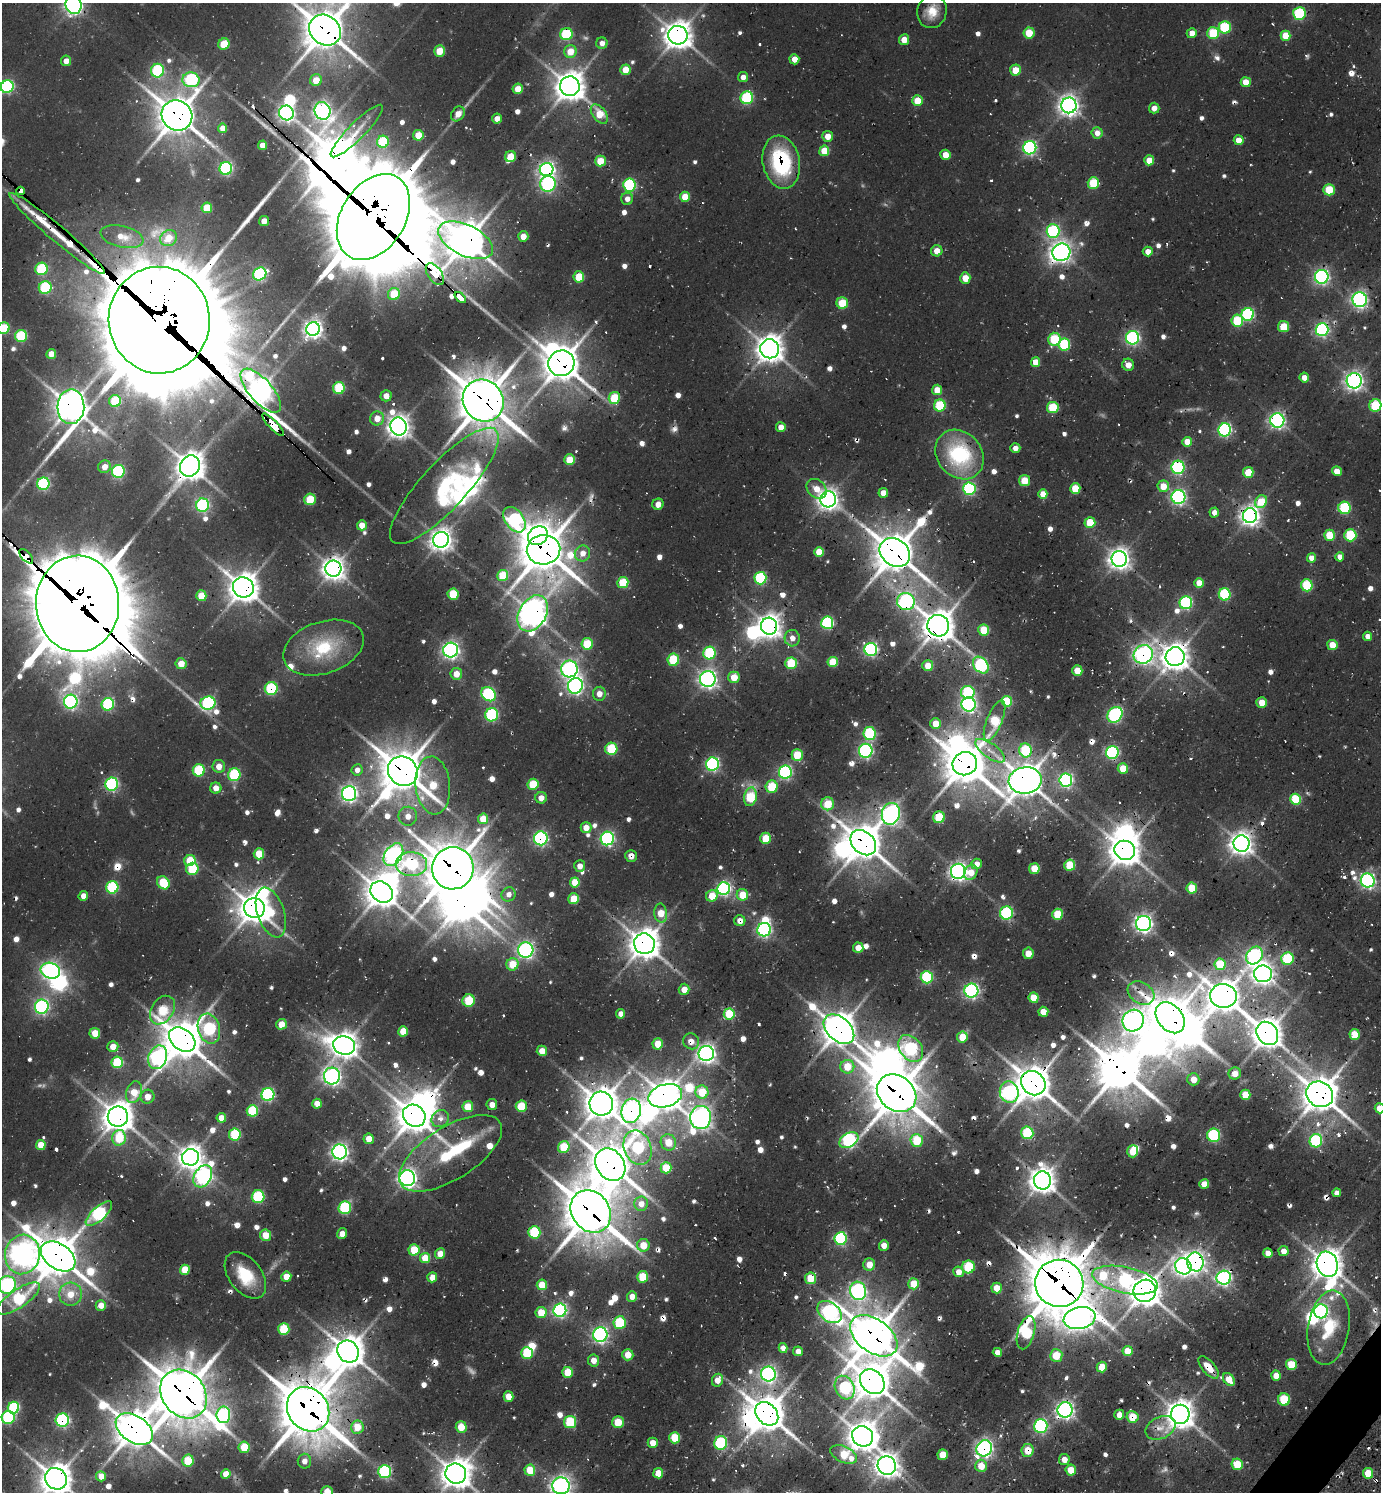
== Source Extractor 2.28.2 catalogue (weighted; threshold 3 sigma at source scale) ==
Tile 6 of 4 x 4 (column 2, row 2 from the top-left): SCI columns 1676-3054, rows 3011-4500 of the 5997 x 5989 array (HDU 1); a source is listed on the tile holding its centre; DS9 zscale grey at full resolution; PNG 1383 x 1494 px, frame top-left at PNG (2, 3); each listed source drawn as its Kron ellipse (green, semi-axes under 4 px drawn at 4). Shown black and unused: <1% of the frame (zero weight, under 2 of 3 exposures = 3% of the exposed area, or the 3 px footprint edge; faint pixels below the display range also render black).
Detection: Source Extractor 2.28.2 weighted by HDU 2 'WHT'; one run over the whole footprint, this tile lists its part. Background 0.0985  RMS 0.0087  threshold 0.0393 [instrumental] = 3 sigma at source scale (4.5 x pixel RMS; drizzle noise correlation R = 1.50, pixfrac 1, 0.05/0.05 arcsec/px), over >= 5 px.
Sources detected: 816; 14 too faint to see at this stretch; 39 inside a brighter object's white glare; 36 cosmic-ray / hot-pixel residue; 5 long thin detections or spike segments (spike, bleed or trail) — neither listed nor drawn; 15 inside a brighter listed object's ellipse — not listed separately; of the other 707, all 500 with FLUX_AUTO >= 7.08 (the completeness limit of this list) listed and drawn (207 fainter detections not listed), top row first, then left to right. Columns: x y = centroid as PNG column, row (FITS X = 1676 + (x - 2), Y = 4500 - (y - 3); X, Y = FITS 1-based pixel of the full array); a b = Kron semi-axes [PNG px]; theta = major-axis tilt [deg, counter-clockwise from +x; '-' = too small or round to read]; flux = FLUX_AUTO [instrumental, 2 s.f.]
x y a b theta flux
73 5 9 8 - 370
932 11 16 14 76 16
1299 14 6 6 - 79
1225 27 6 6 - 64
325 30 17 14 -39 2300
1029 33 5 5 - 24
1192 33 5 5 - 8.8
1213 33 6 6 - 43
566 34 6 6 - 75
678 35 10 9 - 1200
1285 36 5 5 - 25
904 40 5 5 - 13
602 43 6 5 - 7.2
224 44 6 5 - 32
440 51 5 5 - 22
570 52 6 6 - 19
794 59 5 5 - 9.7
66 61 5 5 - 8.6
625 70 5 5 - 18
1015 70 5 5 - 18
157 71 7 6 - 86
743 77 5 5 - 7.3
191 80 8 7 - 130
316 80 6 5 - 18
1246 82 5 5 - 16
570 86 10 10 - 1400
7 87 6 6 - 150
518 89 5 5 - 17
747 98 6 6 - 75
917 101 5 5 - 22
1069 105 8 7 - 570
1154 108 5 5 - 7.6
322 111 9 8 - 400
286 113 7 7 - 270
458 114 8 6 53 12
599 114 11 6 -51 24
177 115 16 14 -40 2000
497 119 5 5 - 7.9
222 128 5 4 - 12
357 131 36 8 45 13
1097 133 5 5 - 9.7
418 135 5 5 - 18
828 136 5 5 - 12
1239 140 5 5 - 12
383 142 6 6 - 49
262 145 5 4 - 9.3
1030 148 7 6 - 170
824 151 5 5 - 26
945 155 5 5 - 14
511 157 6 5 - 21
1149 160 5 5 - 15
600 161 5 5 - 21
781 162 27 18 -78 98
226 168 6 6 - 130
547 170 7 6 - 380
1093 183 6 5 - 43
548 184 8 7 - 160
629 185 6 6 - 110
1329 190 5 5 - 39
20 191 4 3 - 490
685 197 5 5 - 22
627 199 6 6 - 7.6
207 208 5 5 - 26
373 217 46 32 58 12000
264 221 5 5 - 11
1053 231 7 6 - 140
57 234 62 8 -40 32
523 236 5 5 - 12
122 237 22 10 -13 15
169 238 8 7 - 17
466 240 29 15 -26 2300
937 251 5 5 - 12
1148 251 5 5 - 9.3
1061 252 9 8 - 510
41 269 6 6 - 62
260 274 7 6 - 110
435 274 12 7 -55 190
579 277 5 5 - 31
1322 277 7 7 - 250
965 278 6 5 - 18
45 288 6 6 - 71
394 294 6 6 - 31
460 298 7 3 -42 430
1360 300 7 7 - 270
842 303 6 5 - 32
1248 314 6 6 - 120
159 320 53 50 -88 25000
1237 321 6 6 - 47
1283 327 5 5 - 29
4 328 6 5 - 40
313 329 7 6 - 520
1322 329 6 6 - 220
21 336 6 6 - 62
1132 338 7 6 - 190
1054 339 6 6 - 50
1064 345 6 6 - 69
770 349 9 9 - 1100
51 354 5 5 - 12
1036 362 5 4 - 18
561 363 13 12 - 1900
1128 365 6 6 - 9.1
1304 378 5 4 - 8.4
1354 381 7 7 - 400
339 388 6 6 - 57
937 390 5 5 - 15
261 391 27 11 -49 880
386 396 5 5 - 9.5
614 398 6 5 - 39
115 401 6 6 - 45
483 401 21 20 - 3100
940 405 6 6 - 55
1375 405 6 6 - 49
71 407 17 13 87 1500
1053 408 6 5 - 49
377 418 7 7 - 12
1277 420 7 7 - 250
273 425 15 4 -46 780
399 427 9 8 - 750
781 427 5 5 - 11
1225 430 6 6 - 170
1187 442 5 4 - 16
1015 448 5 5 - 7.4
959 454 26 22 -50 95
569 460 5 5 - 24
190 466 11 9 55 1300
105 467 6 6 - 10
1178 467 6 6 - 150
118 471 6 6 - 100
1337 471 5 4 - 11
1248 472 5 5 - 23
1024 481 5 5 - 25
43 484 6 6 - 110
444 486 76 23 47 70
1163 486 6 6 - 16
1075 488 5 5 - 27
817 489 11 8 -43 14
969 489 6 6 - 120
883 493 5 4 - 14
1043 494 5 4 - 15
1178 497 7 7 - 220
310 499 6 5 - 38
828 499 8 8 - 600
1261 502 7 5 57 32
658 504 6 5 - 8.6
203 505 6 6 - 130
1345 508 6 6 - 71
1214 513 5 4 - 7.8
1250 516 7 7 - 570
514 520 14 9 -54 140
1090 522 5 5 - 28
362 525 5 5 - 13
1329 535 5 5 - 29
1350 535 6 6 - 60
538 536 10 9 - 530
441 540 8 7 - 730
543 550 17 14 5 2700
819 552 5 4 - 24
895 552 16 13 -38 2200
582 553 8 7 - 8.9
26 556 9 4 -47 240
1340 557 4 4 - 9.5
1311 558 4 4 - 10
1119 559 8 7 - 670
333 569 8 8 - 810
503 575 6 5 - 35
760 578 6 6 - 88
623 583 5 5 - 43
1199 583 5 4 - 18
1307 585 6 6 - 52
243 587 10 10 - 1400
453 594 5 5 - 38
1225 594 6 6 - 76
201 596 5 5 - 23
906 601 9 8 - 220
1186 603 6 6 - 110
78 604 48 41 -89 12000
533 613 19 13 59 1200
827 623 6 6 - 110
769 626 8 8 - 800
938 626 11 10 - 1600
984 630 5 5 - 31
1368 636 4 4 - 7.5
792 638 8 7 - 8
587 644 6 5 - 34
1332 645 5 5 - 19
323 648 42 26 19 65
871 649 6 6 - 190
451 650 7 7 - 330
709 653 6 6 - 77
1143 654 10 9 - 380
1175 657 9 9 - 1100
673 660 6 5 - 47
833 662 5 5 - 37
791 663 5 5 - 45
181 664 5 5 - 16
981 665 9 7 -50 120
928 666 5 5 - 18
569 669 8 8 - 280
1077 671 5 5 - 15
456 674 6 6 - 14
734 677 6 5 - 21
708 679 8 8 - 390
575 686 8 7 - 310
271 689 6 6 - 71
968 692 7 6 - 76
489 694 8 6 -43 130
599 694 7 6 - 9.4
1007 701 5 5 - 44
71 702 7 7 - 200
208 703 7 6 - 190
1262 703 5 5 - 15
108 704 6 6 - 99
969 704 7 7 - 250
492 715 6 6 - 98
1115 715 8 7 - 160
994 720 21 7 68 45
936 723 5 5 - 18
870 734 6 6 - 74
611 749 6 6 - 52
1026 750 7 6 - 53
866 751 7 7 - 180
990 751 17 7 -35 10
1112 753 6 6 - 140
797 755 6 5 - 30
712 764 7 6 - 180
965 764 12 11 - 2400
219 766 6 6 - 11
1123 768 5 5 - 22
199 770 6 6 - 62
357 770 6 5 - 7.7
403 771 15 14 - 2400
785 772 6 6 - 170
234 775 6 6 - 75
1025 780 16 13 9 1700
1066 780 6 6 - 210
112 784 6 6 - 140
533 784 5 5 - 41
433 785 29 17 -84 57
772 787 6 6 - 36
216 788 5 5 - 10
349 794 7 7 - 310
750 797 9 6 79 49
541 798 5 5 - 9.4
1296 799 5 5 - 61
828 804 6 6 - 30
891 814 11 9 75 400
408 816 9 9 - 8.4
939 817 6 6 - 43
483 819 5 5 - 22
586 828 5 5 - 12
541 838 7 7 - 160
607 838 7 6 - 180
766 838 5 5 - 28
863 843 14 11 -44 1900
1241 844 8 8 - 780
1125 850 10 9 - 1400
259 854 5 5 - 25
393 855 12 8 56 370
631 856 6 5 - 9.9
190 860 6 5 - 34
411 864 15 12 -1 93
977 864 5 5 - 9.5
1070 865 5 5 - 39
580 866 6 5 - 7.6
453 868 21 21 - 3200
192 869 6 6 - 49
1034 869 5 5 - 23
958 871 7 7 - 400
971 872 8 6 61 16
1368 880 7 7 - 260
575 882 5 5 - 28
163 883 7 6 - 42
112 887 6 6 - 90
1192 888 5 5 - 31
724 889 6 6 - 220
382 892 12 10 -35 1500
508 894 7 7 - 7.5
742 895 6 5 - 24
83 896 5 4 - 8.3
712 896 6 5 - 21
574 899 5 5 - 26
254 908 10 9 - 1500
271 912 26 13 -71 42
661 913 10 6 -82 22
1006 913 6 6 - 110
1057 914 5 5 - 36
740 921 5 5 - 9.5
1143 923 7 7 - 370
764 930 7 7 - 190
644 944 10 10 - 1500
858 948 5 5 - 13
526 950 8 7 - 250
1028 953 5 5 - 13
1254 956 9 7 55 220
1288 959 6 6 - 71
512 964 6 6 - 25
1220 964 5 5 - 39
50 971 10 8 -18 340
1263 974 9 8 - 620
927 977 6 6 - 84
684 989 5 5 - 12
971 991 7 7 - 230
1141 993 14 10 -32 11
1223 996 13 12 - 1600
1034 998 5 5 - 23
469 1001 6 6 - 40
42 1007 7 7 - 200
162 1010 15 11 57 49
1043 1012 5 5 - 17
620 1014 4 4 - 8.7
729 1014 5 5 - 43
1170 1018 17 12 -51 3000
1133 1021 11 10 - 650
281 1024 5 5 - 16
209 1029 15 11 -75 110
839 1029 18 11 -43 1700
403 1031 5 5 - 25
95 1033 5 5 - 18
1267 1033 12 10 -55 1400
1354 1034 5 5 - 23
962 1037 5 5 - 22
182 1039 15 10 -39 2800
691 1041 8 7 - 8.5
658 1044 5 5 - 23
344 1045 11 9 -19 1000
113 1046 5 5 - 12
911 1048 15 10 -52 130
542 1051 5 5 - 13
706 1054 8 7 - 460
158 1057 12 9 68 280
117 1062 6 5 - 69
847 1067 7 6 - 25
1235 1073 6 6 - 8.3
332 1076 8 8 - 330
1193 1079 6 6 - 11
1033 1083 13 11 -42 1900
134 1092 11 7 74 18
702 1092 6 6 - 36
1009 1092 11 9 -75 190
897 1093 21 17 -39 3100
268 1094 6 6 - 140
1320 1094 14 12 -35 2000
1245 1095 5 5 - 28
665 1096 17 11 15 1500
147 1097 7 7 - 10
317 1104 5 4 - 13
601 1104 12 12 - 1800
492 1105 5 5 - 7.9
521 1106 6 5 - 43
468 1107 5 5 - 27
1380 1108 5 5 - 17
252 1111 6 5 - 60
631 1111 12 9 75 440
118 1116 10 10 - 1500
414 1116 12 10 -38 1900
701 1117 11 10 - 590
221 1118 5 5 - 13
440 1119 9 8 - 8.2
1027 1133 6 6 - 66
235 1134 6 6 - 59
1214 1135 6 6 - 91
119 1138 8 6 81 38
369 1139 5 5 - 13
849 1140 10 7 31 170
917 1140 6 6 - 40
1316 1141 6 6 - 100
668 1142 8 7 - 20
41 1145 5 5 - 24
564 1147 6 6 - 33
638 1148 17 13 -68 110
1133 1151 6 5 - 31
340 1152 7 7 - 330
450 1153 58 26 32 120
190 1157 8 8 - 880
610 1165 17 14 -56 2500
666 1168 5 5 - 36
203 1176 12 8 60 270
407 1178 8 8 - 420
1042 1180 9 8 - 1000
1204 1184 5 5 - 16
1337 1193 4 4 - 7.1
258 1197 6 6 - 81
641 1204 7 7 - 11
345 1208 6 6 - 79
591 1211 22 19 -52 3400
99 1214 17 6 42 170
534 1232 6 6 - 61
342 1234 5 5 - 9.5
265 1235 6 5 - 19
840 1239 6 6 - 120
643 1245 6 6 - 19
884 1245 5 5 - 9.9
414 1250 6 5 - 38
1283 1251 5 5 - 7.7
1268 1253 5 4 - 13
22 1254 20 17 80 890
440 1254 5 5 - 15
58 1256 19 12 -34 2400
425 1258 5 5 - 28
1195 1262 9 8 - 460
869 1264 6 6 - 15
1327 1264 13 10 -72 1300
1183 1266 8 7 - 520
968 1267 6 6 - 51
185 1270 5 5 - 27
958 1272 5 5 - 12
245 1275 26 16 -53 41
286 1277 5 5 - 16
432 1277 5 5 - 12
643 1277 6 5 - 37
811 1278 6 5 - 26
1224 1278 7 7 - 260
1125 1280 33 13 -11 170
1059 1283 24 23 - 4900
914 1284 5 5 - 25
7 1285 9 8 - 190
542 1285 5 5 - 22
997 1288 5 5 - 16
858 1291 9 8 - 270
1145 1291 11 11 - 1600
70 1294 11 11 - 19
632 1296 5 5 - 10
18 1298 25 9 34 76
101 1305 5 5 - 12
560 1310 7 6 - 200
1321 1311 7 7 - 190
541 1312 5 5 - 22
829 1312 14 9 -39 310
1080 1318 16 11 11 650
620 1323 6 6 - 55
1329 1328 37 20 81 47
284 1329 6 5 - 44
1026 1333 17 8 74 79
600 1335 7 7 - 250
874 1336 27 16 -36 2900
783 1348 5 4 - 7.2
348 1351 11 10 - 1600
798 1351 5 4 - 7.6
1128 1351 5 5 - 26
997 1352 4 4 - 9.2
527 1353 6 6 - 54
628 1355 5 5 - 14
1056 1355 6 6 - 27
594 1360 6 5 - 11
1291 1364 6 5 - 28
1102 1367 5 5 - 23
1209 1367 14 6 -49 15
568 1372 5 5 - 30
768 1374 7 7 - 260
1276 1376 5 5 - 16
1229 1379 7 5 -56 20
717 1380 6 5 - 14
872 1382 13 11 -46 1900
845 1388 12 9 -62 110
184 1394 26 21 -52 3700
508 1397 5 5 - 15
1284 1400 6 6 - 43
13 1408 6 5 - 94
308 1409 23 20 -53 4000
1065 1410 8 7 - 350
767 1414 13 10 -47 2200
1180 1414 9 9 - 1200
223 1415 8 7 - 170
1119 1415 5 5 - 12
1133 1417 6 6 - 27
8 1418 6 6 - 91
62 1420 6 6 - 140
570 1422 6 6 - 56
618 1422 6 5 - 24
1041 1426 7 6 - 140
357 1427 6 6 - 23
461 1427 6 5 - 20
1161 1428 16 10 26 11
134 1429 20 13 -34 2100
863 1436 11 10 - 1400
675 1438 5 5 - 36
653 1443 5 5 - 10
721 1443 7 6 - 96
244 1447 6 5 - 25
984 1448 8 7 - 320
1028 1450 6 6 - 20
844 1454 14 8 -25 38
943 1455 5 5 - 19
1064 1459 5 5 - 10
188 1460 6 5 - 37
304 1461 7 6 - 7.4
1237 1464 6 5 - 32
887 1466 9 9 - 810
981 1466 6 6 - 20
530 1470 5 5 - 29
1071 1470 5 5 - 19
385 1471 6 6 - 130
658 1473 5 5 - 24
1368 1473 5 5 - 24
226 1474 5 4 - 15
456 1474 10 10 - 1500
101 1476 5 5 - 13
56 1479 11 10 - 1500
561 1486 8 8 - 450
327 1492 6 5 - 15
Overlapping masked pixels (flux is a lower limit): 102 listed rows (the first 20) at x y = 325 30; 566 34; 678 35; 191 80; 177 115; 781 162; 547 170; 20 191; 373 217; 57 234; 466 240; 1061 252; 435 274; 460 298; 159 320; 770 349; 561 363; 1354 381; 261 391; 483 401
Isophote crosses this tile's border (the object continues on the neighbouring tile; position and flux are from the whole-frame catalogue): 12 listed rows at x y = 73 5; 325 30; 7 87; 4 328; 1375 405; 78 604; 1380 1108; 7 1285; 456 1474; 56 1479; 561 1486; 327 1492